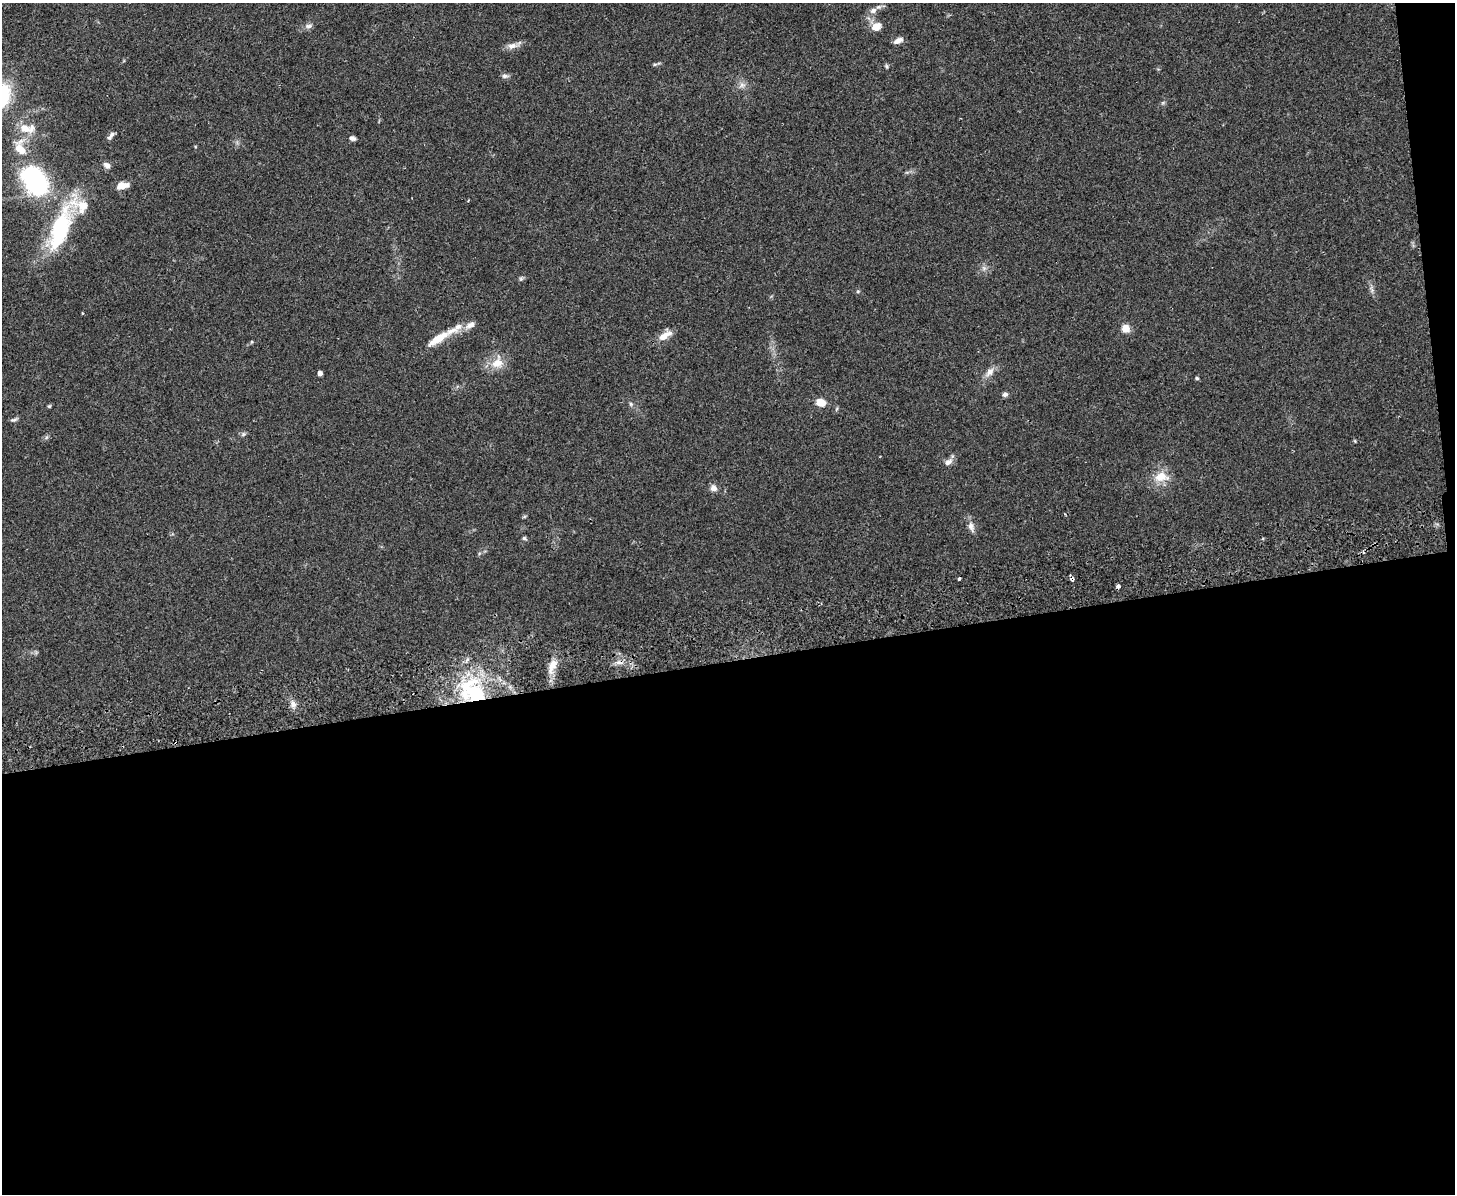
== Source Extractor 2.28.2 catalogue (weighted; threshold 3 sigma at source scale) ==
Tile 12 of 3 x 4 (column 3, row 4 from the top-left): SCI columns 3165-4617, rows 57-1248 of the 4766 x 4878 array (HDU 1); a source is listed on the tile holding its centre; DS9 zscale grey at full resolution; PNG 1457 x 1196 px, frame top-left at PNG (2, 3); no overlay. Shown black and unused: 46% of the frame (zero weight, under 2 of 3 exposures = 3% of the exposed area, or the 3 px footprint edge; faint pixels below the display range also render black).
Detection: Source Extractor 2.28.2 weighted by HDU 2 'WHT'; one run over the whole footprint, this tile lists its part. Background 0.0672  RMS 0.0079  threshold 0.0354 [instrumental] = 3 sigma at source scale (4.5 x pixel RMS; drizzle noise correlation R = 1.50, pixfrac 1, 0.05/0.05 arcsec/px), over >= 5 px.
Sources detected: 50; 2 cosmic-ray / hot-pixel residue — not listed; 5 inside a brighter listed object's ellipse — not listed separately; the other 43 listed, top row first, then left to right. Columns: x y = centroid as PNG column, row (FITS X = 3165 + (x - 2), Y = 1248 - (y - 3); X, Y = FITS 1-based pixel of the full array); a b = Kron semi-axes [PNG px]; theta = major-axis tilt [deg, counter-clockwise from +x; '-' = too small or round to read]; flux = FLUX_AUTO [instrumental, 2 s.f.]
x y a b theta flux
873 10 10 8 17 3.7
309 26 11 6 6 2.5
876 27 11 7 25 8.9
898 41 11 6 25 4
512 46 13 8 9 4.5
655 64 6 4 18 1.1
887 66 6 4 -83 1.1
505 76 9 6 0 2
742 85 7 7 - 2.8
27 128 21 11 -6 11
112 134 8 6 57 1.9
352 138 8 5 -8 2.2
18 148 12 10 88 7.4
107 165 9 7 -43 3.2
35 181 34 23 -57 92
123 185 14 7 12 7.2
60 229 54 21 72 75
82 313 3 3 - 0.72
470 325 14 8 26 4.8
1126 329 9 9 - 6.7
665 335 21 8 31 7.7
438 338 31 9 32 16
497 363 17 13 54 12
990 372 15 9 50 5.4
320 373 4 4 - 3.9
1197 378 5 4 - 0.99
1005 394 6 5 - 2.2
821 402 10 7 -22 9.8
631 404 5 5 - 1.3
49 406 5 4 - 0.88
14 420 11 4 7 1.6
243 434 6 4 88 1.2
948 462 10 7 35 3.8
1161 477 21 14 4 12
713 488 9 8 - 3.3
971 526 15 7 -77 4.3
524 538 5 5 - 1.2
959 579 4 3 - 2.7
1072 579 5 5 - 2
618 662 7 4 -17 2.1
552 666 19 8 70 9.2
474 694 29 23 -41 59
293 704 10 7 -82 3.9
Overlapping masked pixels (flux is a lower limit): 2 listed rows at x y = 1072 579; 474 694